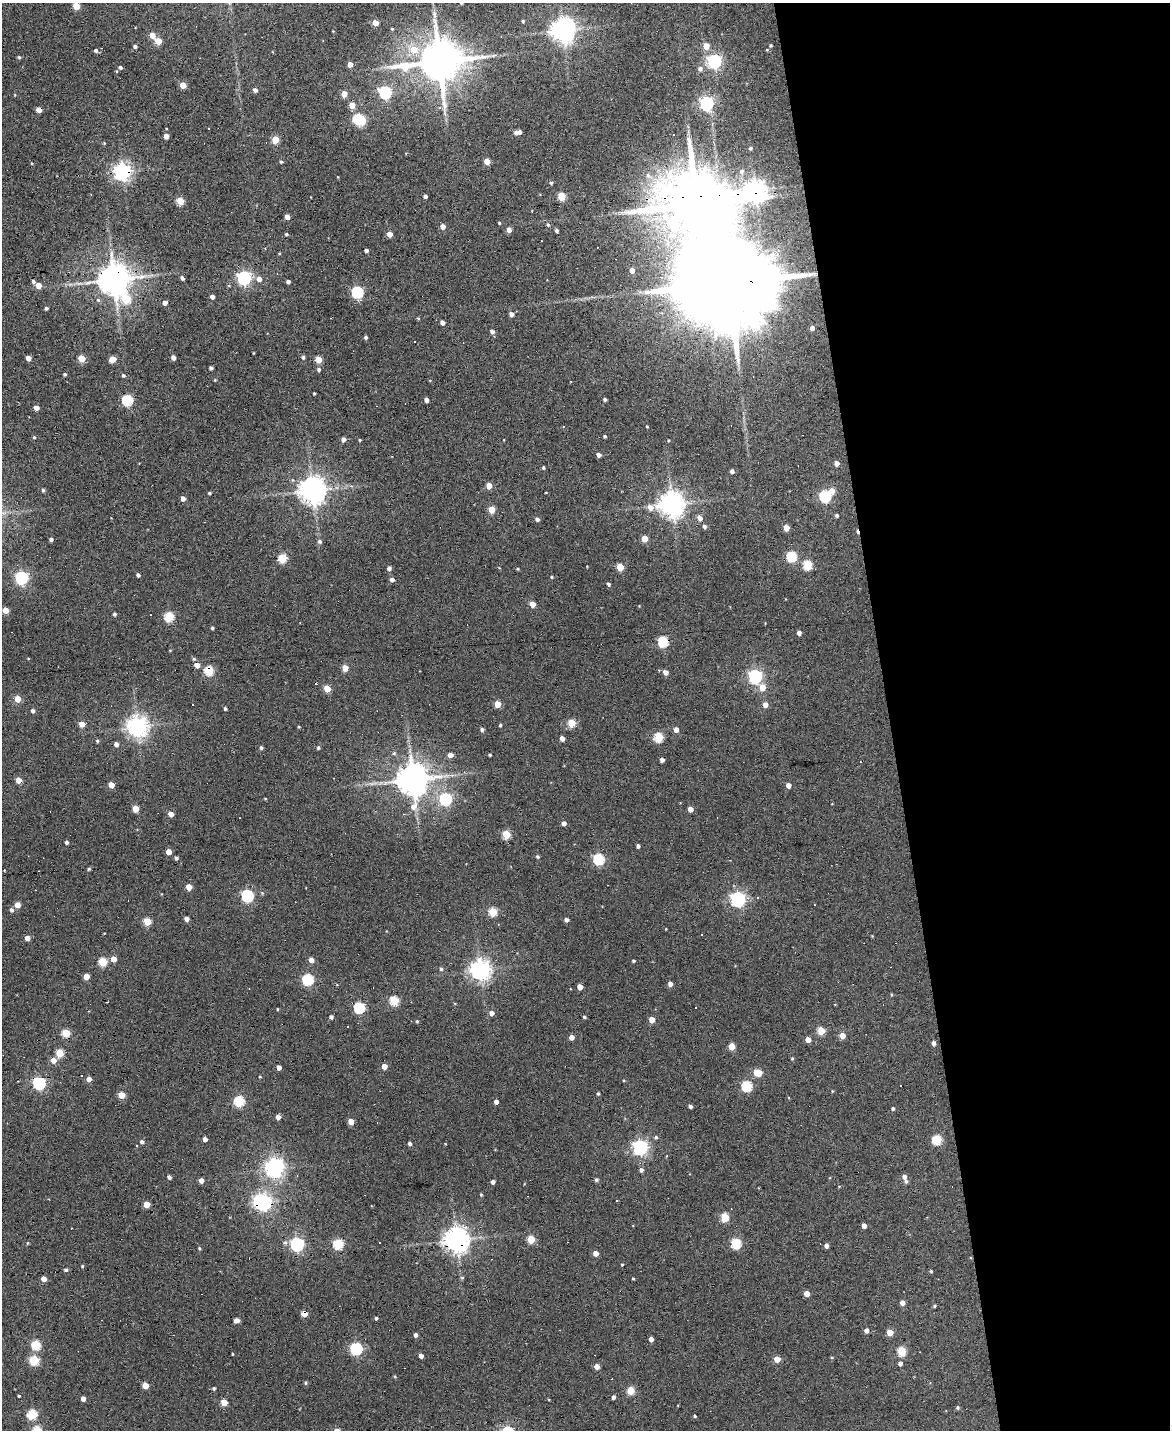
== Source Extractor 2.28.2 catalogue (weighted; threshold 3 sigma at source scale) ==
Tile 8 of 4 x 3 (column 4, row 2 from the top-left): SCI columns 3506-4673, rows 1559-2986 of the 4673 x 4652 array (HDU 1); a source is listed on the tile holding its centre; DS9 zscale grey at full resolution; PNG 1172 x 1432 px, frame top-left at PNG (2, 3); no overlay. Shown black and unused: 24% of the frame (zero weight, under 3 of 6 exposures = <1% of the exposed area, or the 3 px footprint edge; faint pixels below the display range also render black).
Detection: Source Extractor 2.28.2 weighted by HDU 2 'WHT'; one run over the whole footprint, this tile lists its part. Background 0.137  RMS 0.0091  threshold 0.0372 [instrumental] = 3 sigma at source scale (4.09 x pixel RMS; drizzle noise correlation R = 1.36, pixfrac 0.8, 0.05/0.05 arcsec/px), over >= 5 px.
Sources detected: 337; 5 inside a brighter object's white glare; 21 cosmic-ray / hot-pixel residue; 1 long thin detection or spike segment (spike, bleed or trail) — not listed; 2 inside a brighter listed object's ellipse — not listed separately; the other 308 listed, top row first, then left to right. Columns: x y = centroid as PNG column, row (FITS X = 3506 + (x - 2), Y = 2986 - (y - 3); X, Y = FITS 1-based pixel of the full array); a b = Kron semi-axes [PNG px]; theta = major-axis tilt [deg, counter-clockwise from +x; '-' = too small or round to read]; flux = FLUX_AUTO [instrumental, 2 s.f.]
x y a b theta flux
461 3 3 3 - 0.99
76 6 5 4 - 19
523 21 3 3 - 1.2
375 23 4 4 - 10
392 29 4 3 - 0.86
563 30 7 7 - 760
333 31 3 3 - 0.54
152 35 5 4 - 8.2
158 41 5 4 - 21
771 45 3 3 - 1
135 46 4 4 - 2.1
706 46 5 4 - 12
414 49 9 7 -14 13
96 50 4 4 - 1.8
19 57 4 4 - 1.1
439 61 14 11 9 3700
714 61 6 6 - 180
350 64 4 4 - 7.2
120 67 4 4 - 1.8
700 68 6 5 - 3.1
183 85 4 4 - 13
255 90 4 4 - 3.6
385 92 6 5 - 120
344 94 4 4 - 11
707 103 6 6 - 170
352 105 5 4 - 9.9
39 110 5 4 - 7.1
358 118 5 5 - 56
516 133 5 4 - 2.6
166 136 4 4 - 7.2
275 140 5 4 - 22
104 143 4 3 - 0.75
750 148 4 4 - 1.4
281 162 5 4 - 1.2
487 162 4 4 - 11
122 171 6 6 - 430
742 171 6 5 - 1.9
648 175 9 7 -54 3.7
551 183 4 4 - 1.6
755 190 8 7 - 580
425 196 4 3 - 2.2
562 196 5 4 - 29
180 201 5 4 - 22
287 217 4 4 - 5.2
499 223 3 3 - 0.94
548 225 6 5 - 1.6
443 227 4 4 - 7.1
509 230 4 4 - 6.6
556 230 4 3 - 2
286 234 4 3 - 1.1
389 234 4 4 - 9.5
366 250 4 3 - 2.1
632 270 4 4 - 5.5
277 273 4 3 - 0.56
182 278 4 3 - 2.9
244 278 6 6 - 180
114 279 9 8 - 1700
259 279 6 6 - 4.6
33 281 4 4 - 1.9
288 282 4 3 - 2.7
729 283 34 18 1 28000
38 285 4 4 - 9.3
357 292 5 5 - 110
212 297 4 4 - 4.1
126 299 10 8 -11 36
165 303 4 4 - 4
46 308 3 3 - 1.6
511 314 4 4 - 4.5
418 318 4 4 - 0.88
442 322 4 4 - 3.9
812 328 4 4 - 3.4
492 331 4 4 - 3.3
366 337 4 3 - 1.7
253 353 3 2 - 0.51
173 357 4 4 - 3.4
303 357 4 4 - 1.7
28 358 4 4 - 5.6
82 358 5 4 - 19
113 359 5 4 - 14
318 359 4 4 - 16
211 368 4 3 - 2
319 369 5 4 - 1.7
64 374 4 3 - 1.4
123 375 5 4 - 1.5
314 393 3 3 - 0.88
605 399 3 3 - 1.7
127 400 5 5 - 71
426 400 4 4 - 3.6
36 408 4 4 - 6.5
647 426 4 2 - 0.61
605 436 3 3 - 1
34 437 3 3 - 0.93
343 439 4 4 - 3.5
360 440 3 3 - 0.75
669 440 3 3 - 0.73
599 455 4 4 - 3
837 463 4 4 - 4.6
543 468 4 3 - 1.3
732 471 4 4 - 2.4
489 486 4 4 - 9.5
43 490 4 3 - 1.5
313 490 8 8 - 1000
832 491 5 5 - 7.4
209 493 4 3 - 1.1
546 493 3 2 - 0.56
825 496 6 5 - 100
183 499 4 4 - 5
672 504 9 7 7 910
492 509 5 4 - 17
837 516 4 4 - 1.6
700 518 5 5 - 5.6
537 519 4 4 - 2.6
704 526 5 4 - 2.3
786 528 5 4 - 10
51 539 4 3 - 2.2
644 539 4 4 - 14
320 541 6 5 - 2
792 556 5 5 - 63
282 558 5 5 - 36
808 565 5 5 - 43
620 567 5 4 - 22
389 568 4 4 - 3
517 569 4 3 - 0.83
138 575 4 3 - 2.4
551 577 4 4 - 0.87
21 578 6 5 - 150
392 580 4 4 - 3.3
608 584 4 4 - 1.8
532 604 4 4 - 13
5 610 4 4 - 12
114 614 3 3 - 1.6
169 616 5 5 - 50
212 628 4 3 - 1
799 633 4 4 - 3.2
663 642 5 5 - 64
170 650 4 3 - 0.59
194 659 4 4 - 1.1
197 665 4 4 - 7.3
345 668 4 4 - 11
209 670 5 5 - 47
665 672 5 4 - 4.2
755 676 6 5 - 180
762 687 6 5 - 9.6
327 689 5 4 - 19
18 699 4 4 - 13
498 704 4 4 - 15
765 705 4 4 - 6.2
225 708 4 3 - 1.3
33 711 4 4 - 2.2
572 723 5 5 - 28
82 724 4 4 - 10
500 725 4 3 - 1.2
137 726 7 7 - 560
299 727 4 3 - 0.67
482 730 4 4 - 2
676 730 4 4 - 5.2
659 737 5 5 - 45
562 738 4 4 - 4.8
97 741 4 4 - 1.2
116 744 4 4 - 3.9
261 748 4 4 - 1.8
318 748 4 4 - 1.3
394 753 5 5 - 1.4
450 755 4 4 - 6.3
490 755 3 3 - 1.1
662 760 4 4 - 2.5
413 779 9 9 - 1800
18 780 4 4 - 11
111 785 4 4 - 9.4
788 785 4 4 - 5.5
265 799 3 3 - 0.65
445 799 6 5 - 110
135 809 5 4 - 14
690 809 4 4 - 6.6
171 814 4 4 - 7.6
564 823 4 4 - 4.4
506 834 5 5 - 30
67 842 4 3 - 2.1
638 846 4 3 - 2.2
168 852 4 4 - 8
538 857 4 4 - 1.5
176 858 4 3 - 2.1
599 859 5 5 - 77
89 869 4 3 - 1.4
189 887 4 4 - 11
262 893 6 4 -45 0.97
247 896 6 5 - 110
738 899 6 6 - 230
17 905 4 4 - 9.5
815 905 3 2 - 0.52
11 910 4 4 - 2.5
493 912 5 5 - 33
186 919 4 4 - 4.6
566 920 4 4 - 3.4
147 921 4 4 - 25
27 938 4 4 - 5.8
113 959 4 4 - 8.6
311 960 4 4 - 6.7
633 961 3 3 - 1.2
103 962 5 5 - 36
441 969 5 4 - 1.6
480 970 7 6 - 540
86 977 4 4 - 12
308 980 5 5 - 86
670 984 4 4 - 3.9
580 987 4 4 - 8.3
891 994 4 3 - 0.72
394 1000 5 5 - 44
359 1007 5 5 - 72
278 1009 4 3 - 0.68
492 1013 4 4 - 4.9
331 1017 4 3 - 2.3
584 1017 4 3 - 1.1
652 1020 4 4 - 11
417 1021 4 3 - 1.1
821 1031 5 4 - 26
66 1033 5 4 - 28
842 1036 4 4 - 11
571 1037 4 4 - 6.8
808 1039 4 4 - 8
934 1043 4 4 - 3.3
732 1046 5 4 - 15
59 1053 5 5 - 27
792 1058 4 4 - 0.89
53 1060 5 5 - 6.4
384 1066 4 4 - 8.3
279 1067 4 4 - 5.4
758 1073 7 5 -13 18
260 1077 4 3 - 0.79
89 1079 4 4 - 5
39 1083 6 5 - 140
747 1086 5 5 - 65
598 1094 3 3 - 1.2
121 1095 5 4 - 14
239 1101 5 5 - 60
496 1102 4 4 - 3.7
690 1106 4 3 - 2.3
893 1109 5 4 - 1.3
278 1117 4 4 - 4.2
351 1122 5 4 - 7.8
656 1137 5 5 - 1.4
205 1139 4 4 - 4.9
937 1140 5 5 - 43
142 1142 5 4 - 2.3
410 1144 4 4 - 2.2
640 1147 6 6 - 240
274 1168 8 6 58 430
641 1170 4 4 - 2.4
169 1177 4 3 - 2.6
904 1177 5 5 - 3.5
201 1180 4 4 - 5.4
596 1180 4 4 - 1.7
493 1182 4 4 - 3
839 1187 4 3 - 0.66
481 1194 4 3 - 0.89
260 1201 6 5 - 190
147 1204 4 4 - 12
725 1217 5 5 - 31
864 1226 4 4 - 4.5
531 1239 5 4 - 22
456 1240 8 8 - 770
380 1242 3 2 - 1.2
28 1243 4 4 - 0.8
736 1243 5 5 - 52
297 1244 6 6 - 140
338 1244 5 5 - 47
826 1246 4 4 - 3.4
199 1248 5 4 - 1
596 1253 4 4 - 6.8
622 1265 3 3 - 0.75
82 1266 4 4 - 0.89
66 1270 5 4 - 1.8
931 1271 4 4 - 0.93
462 1278 6 4 0 0.89
633 1278 3 3 - 0.78
43 1279 4 4 - 7.1
807 1293 4 4 - 8.2
902 1303 4 4 - 4.6
935 1306 3 3 - 1.2
304 1314 4 4 - 12
376 1318 4 3 - 1.4
236 1320 6 4 16 4.5
866 1330 5 4 - 3.1
890 1332 4 4 - 12
416 1335 4 4 - 2.6
651 1339 4 4 - 4
36 1345 5 5 - 40
356 1349 6 5 - 120
902 1351 5 5 - 37
232 1354 3 2 - 0.78
421 1356 4 4 - 4
832 1357 4 3 - 0.71
777 1359 4 4 - 11
34 1360 5 5 - 43
900 1363 4 4 - 3.5
597 1366 4 4 - 6.7
395 1377 5 3 - 0.7
306 1383 4 4 - 1.3
145 1386 5 4 - 11
214 1389 4 3 - 1.7
630 1390 5 4 - 25
19 1396 3 3 - 1
613 1397 4 3 - 2.2
83 1399 4 4 - 5.1
224 1402 4 4 - 17
958 1408 4 4 - 1.5
32 1414 5 5 - 50
695 1416 3 3 - 1.1
Overlapping masked pixels (flux is a lower limit): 9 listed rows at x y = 122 171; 755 190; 114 279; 729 283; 209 670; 39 1083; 260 1201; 456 1240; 304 1314
Isophote crosses this tile's border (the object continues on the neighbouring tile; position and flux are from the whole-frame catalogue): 1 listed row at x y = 461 3